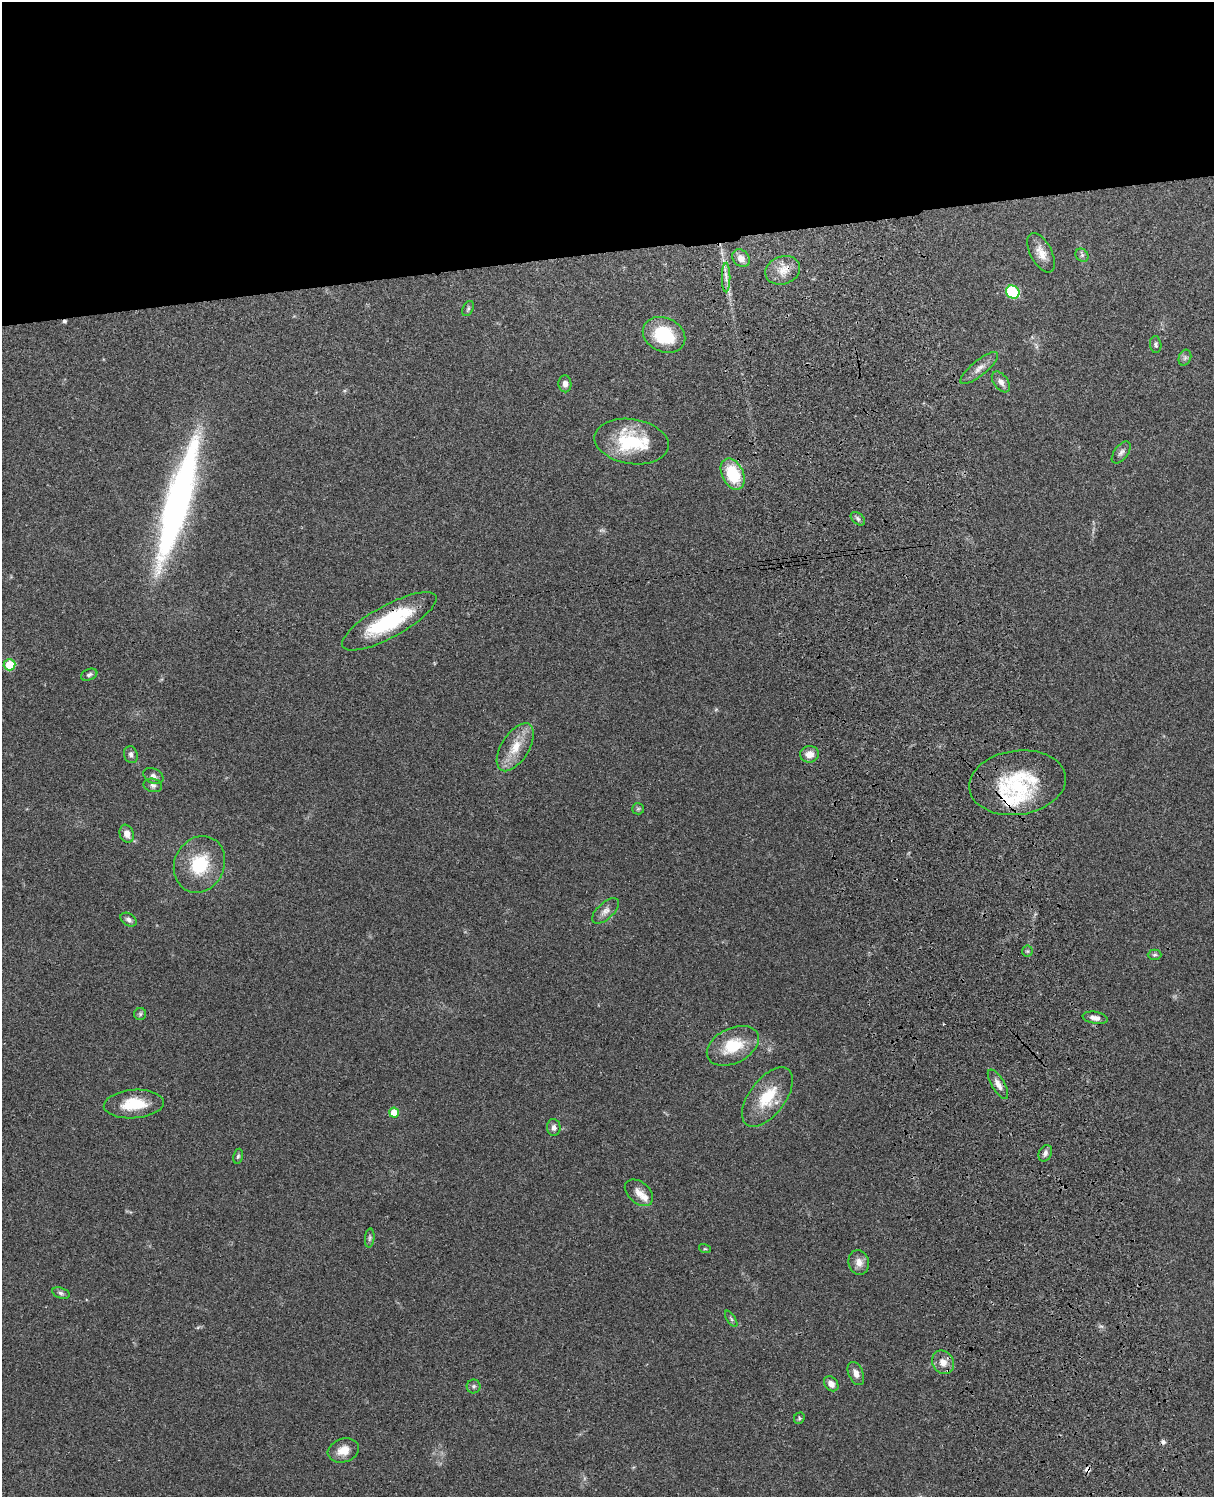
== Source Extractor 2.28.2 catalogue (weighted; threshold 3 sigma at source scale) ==
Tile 2 of 4 x 3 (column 2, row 1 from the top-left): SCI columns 1331-2542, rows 3156-4650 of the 5087 x 4928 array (HDU 1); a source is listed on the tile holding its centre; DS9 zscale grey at full resolution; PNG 1216 x 1499 px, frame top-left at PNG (2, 2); each listed source drawn as its Kron ellipse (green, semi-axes under 4 px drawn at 4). Shown black and unused: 17% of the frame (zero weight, under 3 of 4 exposures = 6% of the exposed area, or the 3 px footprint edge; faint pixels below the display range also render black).
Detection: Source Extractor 2.28.2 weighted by HDU 2 'WHT'; one run over the whole footprint, this tile lists its part. Background 0.104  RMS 0.0065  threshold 0.0291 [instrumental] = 3 sigma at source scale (4.5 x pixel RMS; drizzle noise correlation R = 1.50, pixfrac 1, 0.05/0.05 arcsec/px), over >= 5 px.
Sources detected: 63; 1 inside a brighter object's white glare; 3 cosmic-ray / hot-pixel residue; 1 long thin detection or spike segment (spike, bleed or trail) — neither listed nor drawn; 3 inside a brighter listed object's ellipse — not listed separately; the other 55 listed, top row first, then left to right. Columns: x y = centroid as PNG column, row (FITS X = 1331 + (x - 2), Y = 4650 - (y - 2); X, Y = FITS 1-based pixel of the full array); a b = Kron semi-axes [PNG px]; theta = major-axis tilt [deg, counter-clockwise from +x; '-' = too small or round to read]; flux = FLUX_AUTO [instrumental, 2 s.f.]
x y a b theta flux
1041 253 21 10 -63 7.3
1082 255 7 6 - 1.6
741 258 10 7 -46 5.4
783 270 18 14 20 9.2
726 277 15 2 90 2.6
1013 292 7 6 - 39
468 309 8 5 64 1.2
664 335 22 17 -25 32
1156 344 8 5 -84 1.4
1185 358 8 6 69 1.7
979 368 23 7 39 5.1
1001 382 12 7 -53 3.3
565 384 8 6 -87 3.1
632 442 37 22 -9 40
1121 452 13 7 52 2.6
733 474 16 10 -64 29
858 519 8 5 -42 1.7
389 621 53 16 29 52
10 665 6 5 - 25
89 675 8 5 22 1.7
515 747 27 14 58 14
809 754 9 8 - 5.4
131 755 8 7 - 2.3
153 776 11 7 -28 2.4
1017 783 48 32 8 53
153 785 9 6 -14 2
638 809 6 5 - 1.1
127 834 9 7 -71 4.5
199 864 29 25 65 30
605 911 16 8 42 4.1
129 920 9 6 -31 2.2
1027 951 5 5 - 0.91
1154 955 7 5 1 1.3
140 1014 6 6 - 1.2
1095 1018 12 6 -10 3.6
733 1046 28 17 26 23
998 1084 16 6 -59 4.4
767 1097 35 18 53 23
134 1104 30 14 4 20
394 1113 5 5 - 12
554 1127 8 7 - 2.6
1045 1153 9 6 64 2.2
238 1156 7 5 78 1.2
639 1193 16 10 -40 5.8
370 1238 10 4 85 1.4
705 1249 6 4 -17 0.76
859 1262 12 10 -75 5
61 1293 9 5 -16 1.6
731 1319 9 3 -57 1.2
943 1362 12 10 -58 6.5
856 1373 12 7 -67 4.3
831 1384 8 6 -47 4
474 1386 7 7 - 1.5
799 1418 6 5 - 1
343 1450 16 11 18 7.8
Overlapping masked pixels (flux is a lower limit): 3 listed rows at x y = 783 270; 389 621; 1017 783